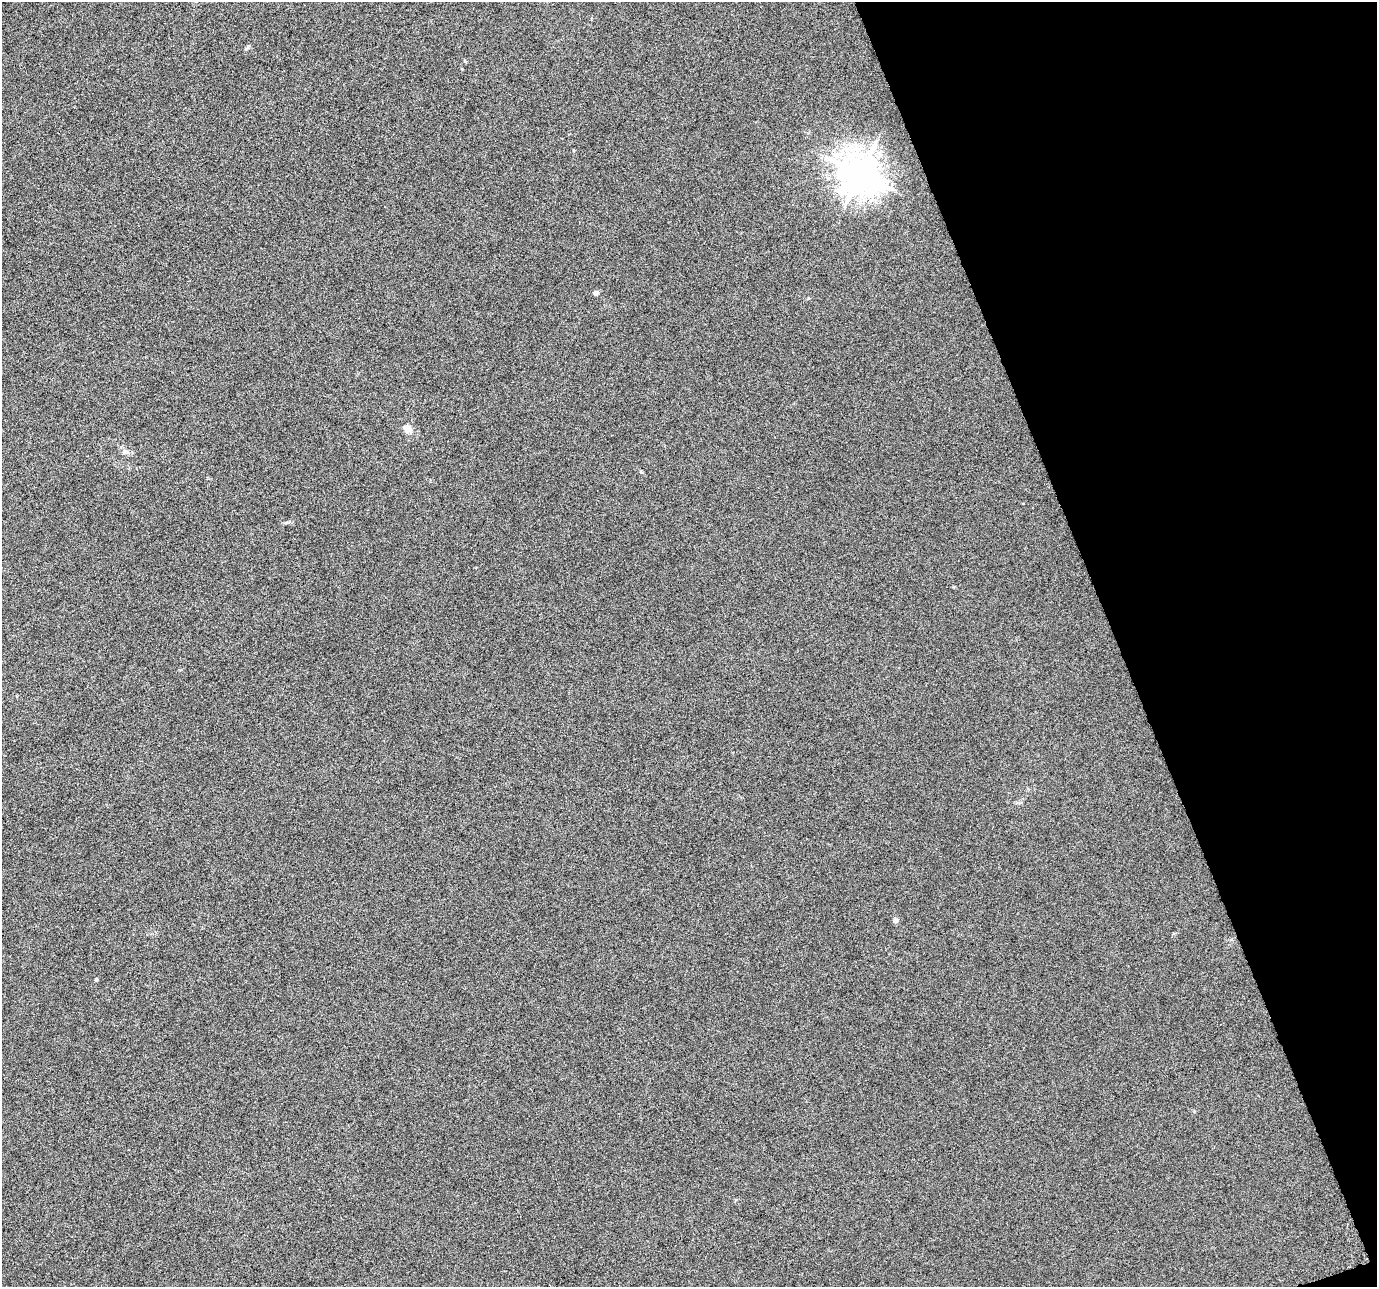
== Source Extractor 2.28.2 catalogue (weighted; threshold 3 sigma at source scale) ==
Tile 12 of 4 x 4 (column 4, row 3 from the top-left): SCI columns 4126-5500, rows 1413-2697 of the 5500 x 5339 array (HDU 1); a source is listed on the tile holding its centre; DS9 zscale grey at full resolution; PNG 1379 x 1289 px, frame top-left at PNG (2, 2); no overlay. Shown black and unused: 19% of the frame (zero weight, under 10 of 20 exposures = <1% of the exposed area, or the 3 px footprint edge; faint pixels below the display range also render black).
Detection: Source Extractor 2.28.2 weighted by HDU 2 'WHT'; one run over the whole footprint, this tile lists its part. Background -6.09e-04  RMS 0.0017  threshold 0.00681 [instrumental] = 3 sigma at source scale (4.09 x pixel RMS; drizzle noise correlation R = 1.36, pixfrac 0.8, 0.0396/0.0396 arcsec/px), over >= 5 px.
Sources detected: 7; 1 inside a brighter object's white glare — not listed; the other 6 listed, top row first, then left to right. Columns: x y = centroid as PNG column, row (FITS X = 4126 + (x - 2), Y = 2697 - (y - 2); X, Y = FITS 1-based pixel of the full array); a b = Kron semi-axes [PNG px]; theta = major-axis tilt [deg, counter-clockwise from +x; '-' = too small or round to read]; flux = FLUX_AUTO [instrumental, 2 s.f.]
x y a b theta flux
860 174 12 11 - 300
596 293 5 5 - 0.52
408 429 12 9 -41 1.2
125 451 8 7 - 0.51
896 920 6 5 - 0.55
96 979 4 4 - 0.16